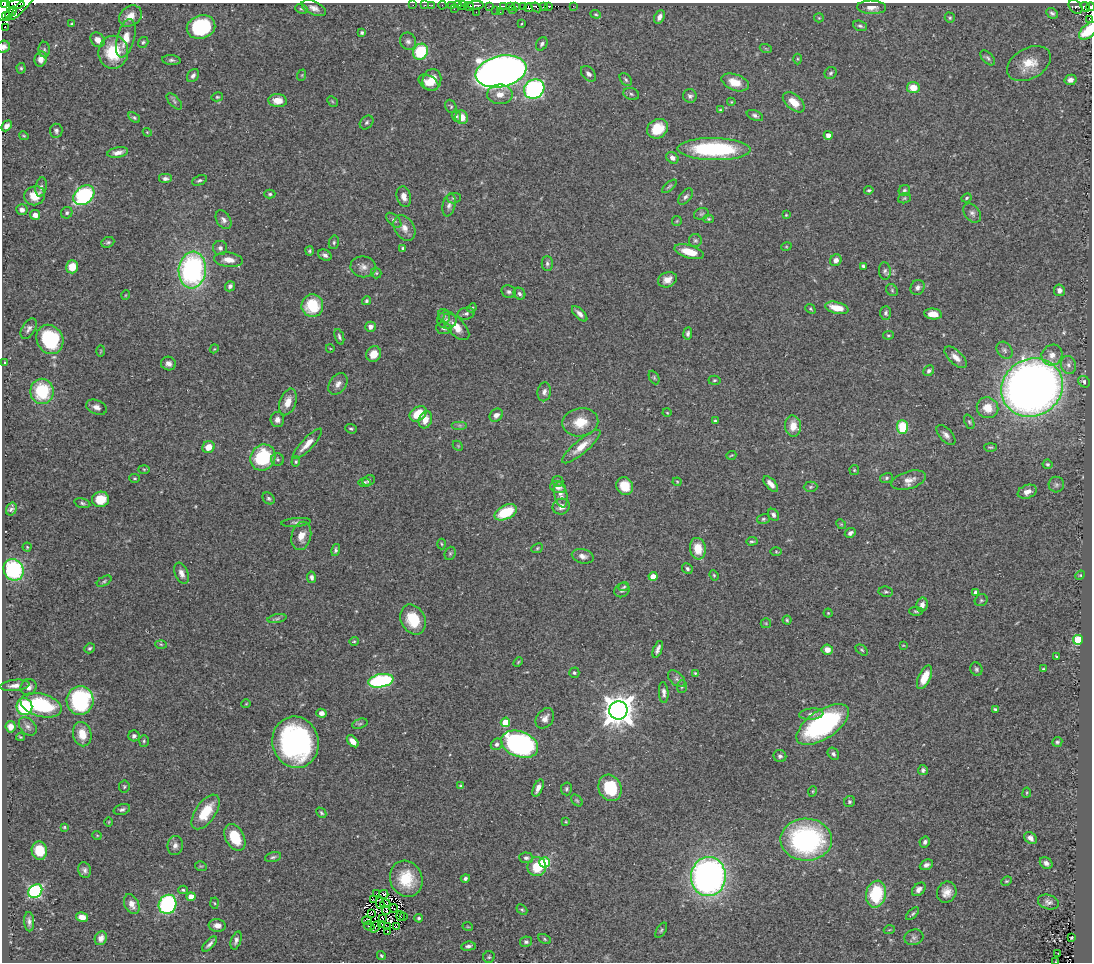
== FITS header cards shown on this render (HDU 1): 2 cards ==
NAXIS1  =                 1090
NAXIS2  =                  960

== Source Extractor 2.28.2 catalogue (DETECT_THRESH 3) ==
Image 1090 x 960 px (HDU 1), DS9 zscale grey, 1 PNG px = 1 image px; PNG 1094 x 964 px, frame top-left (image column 1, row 960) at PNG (2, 3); each listed source drawn as its Kron ellipse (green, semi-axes under 4 px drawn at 4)
Background 0.45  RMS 0.023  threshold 0.0676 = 3 sigma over >= 5 px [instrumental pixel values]
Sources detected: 412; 7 with non-positive FLUX_AUTO (blend fragments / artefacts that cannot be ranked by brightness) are neither listed nor drawn; the other 405 listed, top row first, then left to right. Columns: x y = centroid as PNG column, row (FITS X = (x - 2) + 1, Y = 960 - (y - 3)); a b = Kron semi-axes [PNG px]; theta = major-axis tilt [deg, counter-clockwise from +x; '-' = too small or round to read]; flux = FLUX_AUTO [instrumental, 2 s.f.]
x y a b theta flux
5 4 4 3 - 71
16 4 8 4 4 87
413 5 2 2 - 0.65
425 5 3 2 - 4.8
432 5 3 2 - 3.5
442 5 4 2 - 3.2
458 5 4 3 - 36
476 5 8 3 2 120
23 6 19 4 48 180
451 6 3 3 - 17
463 6 4 2 - 23
469 6 5 3 - 29
490 6 4 2 - 5.6
504 6 3 2 - 21
510 6 3 2 - 12
515 6 3 3 - 11
549 6 3 3 - 51
573 6 2 2 - 1.3
523 7 4 2 - 18
536 7 6 3 -38 46
543 7 3 2 - 14
872 7 14 6 -2 11
1076 7 8 5 -45 35
1085 7 5 4 - 19
1091 7 4 3 - 37
314 8 13 6 -23 8.6
528 8 4 3 - 34
301 9 6 4 -19 2.1
454 9 2 2 - 7.6
3 10 11 6 84 430
496 10 3 2 - 4.2
512 10 3 2 - 12
11 12 7 3 40 74
476 12 2 2 - 3.1
500 12 3 2 - 2.6
1052 13 6 5 - 3.9
596 14 5 4 - 2.1
7 16 5 3 - 31
130 16 12 9 35 15
659 17 7 5 63 6.9
819 18 5 4 - 1.6
950 18 5 5 - 2.3
1090 19 4 3 - 5.2
72 24 4 3 - 2.2
521 24 4 2 - 1.3
860 26 7 5 -19 3.3
5 27 2 2 - 9.6
201 27 14 11 19 130
1088 31 11 6 43 59
362 33 4 3 - 2.4
126 38 19 8 75 22
98 40 8 6 -49 11
408 41 9 8 - 5.7
143 42 6 5 - 2.5
542 44 7 5 59 4.2
4 47 6 6 - 8.4
766 49 6 4 -19 1.7
44 50 8 5 -88 3
113 52 16 15 - 64
420 52 8 7 - 81
988 58 9 5 -45 3.6
41 59 8 6 73 9.9
797 59 5 3 - 1.7
171 60 9 5 -4 4.1
1029 64 23 15 29 34
21 68 5 4 - 2.3
501 71 26 15 13 1800
831 73 6 5 - 3.3
588 74 9 6 -47 5.7
302 75 6 3 72 1.6
193 76 7 5 54 4.6
432 80 11 9 76 23
626 80 7 5 -51 2.9
1070 80 6 5 - 6.6
735 82 14 8 -20 27
428 83 11 6 -29 16
913 88 6 5 - 24
534 89 10 9 - 320
500 94 12 10 -2 14
631 94 8 6 -19 3.7
690 96 7 6 - 4.3
217 97 6 4 12 2.1
174 101 10 5 -47 4.2
278 101 9 6 -4 19
332 101 6 4 -46 1.9
731 102 4 4 - 1.5
794 102 13 7 -41 23
451 106 7 5 -64 2.5
720 110 4 4 - 1.7
755 115 9 5 -24 4.4
456 116 6 4 -71 2.9
462 117 7 6 - 17
134 118 6 4 -36 2.7
367 122 8 6 46 3.2
7 126 6 4 47 6.7
657 129 11 9 33 34
56 131 7 6 - 3.9
147 132 4 3 - 1.3
828 135 4 4 - 10
24 136 5 3 - 1.6
714 149 36 11 -1 170
118 152 10 5 11 8.7
672 158 6 5 - 6.6
165 179 7 5 0 4.6
199 180 8 4 22 3.1
669 186 9 4 40 2.5
41 187 9 5 80 4.7
869 190 4 3 - 2.2
904 190 6 5 - 3.3
270 194 5 4 - 2.7
84 195 12 8 40 190
35 196 10 9 - 24
404 197 10 7 -75 11
686 197 9 5 52 4.6
454 198 7 5 1 2.8
904 198 6 5 - 2.5
967 198 5 3 - 2.3
449 205 11 6 78 6.3
22 210 6 5 - 6.1
67 213 6 5 - 3.1
972 213 10 7 -52 6.3
701 214 8 5 16 3.1
35 215 5 5 - 9
786 215 3 3 - 1.4
709 219 5 4 - 2.1
223 220 10 7 -57 6.4
394 220 9 5 -44 4.3
677 221 5 5 - 1.8
404 228 14 9 -58 13
695 240 6 6 - 3.2
108 242 6 5 - 3.1
334 242 7 5 77 2.9
786 247 5 3 - 1.3
220 248 7 7 - 5
403 248 4 3 - 2.9
310 251 4 4 - 2.7
689 252 15 6 -17 28
325 255 7 5 -28 4.9
229 260 14 7 -7 15
836 260 6 5 - 8
547 263 7 5 -90 3.8
863 266 4 3 - 2.6
72 267 6 6 - 20
363 267 13 10 -8 10
192 270 18 13 84 320
885 271 9 6 -84 4.1
376 273 5 5 - 2.3
667 280 9 7 23 14
230 286 5 5 - 4.4
918 287 8 6 56 6
892 290 6 5 - 2.7
1059 290 6 5 - 6.4
509 292 7 6 - 4.8
519 294 6 5 - 4.4
126 295 5 3 - 1.1
366 301 5 4 - 2.7
312 306 11 11 - 60
472 308 5 3 - 1.8
837 308 12 5 -13 26
810 309 5 4 - 1.9
886 313 7 5 89 3.3
466 314 8 6 9 3.7
580 314 10 4 -45 7
933 314 9 5 -6 15
444 316 7 5 -67 3.4
447 320 10 8 -2 7.3
370 327 5 5 - 8
456 327 16 8 -46 21
444 328 8 6 -7 4.2
29 329 11 6 59 5.9
688 333 6 4 82 3.8
888 335 5 4 - 1.9
339 337 8 4 -69 3.4
50 339 15 13 -59 110
330 348 4 3 - 1.1
214 349 4 3 - 1.4
1005 350 9 7 -52 5.1
101 351 6 3 88 1.5
374 354 8 7 - 18
1052 355 11 10 - 13
956 357 14 6 -43 12
5 363 4 3 - 1.8
168 364 7 7 - 7.6
1068 365 9 7 -73 7.4
929 371 6 5 - 3.3
654 378 7 4 -64 2.4
714 380 6 4 3 2.3
1084 382 6 5 - 4.9
338 384 12 8 55 9
1032 387 31 28 30 1500
42 391 12 11 - 78
544 392 9 6 80 6.1
288 402 14 8 70 19
96 407 11 7 -23 7.9
987 408 11 10 - 25
667 413 4 3 - 1.2
418 414 9 6 34 41
496 415 7 6 - 7.8
277 419 7 7 - 6.9
425 420 9 6 69 14
715 421 4 4 - 2.4
580 422 18 14 9 33
969 422 7 4 -68 2.7
460 425 8 4 0 3.8
793 426 10 8 -85 20
902 427 7 5 -86 56
351 429 6 4 -21 2.9
946 435 12 6 -47 7.1
307 444 20 6 46 16
458 446 6 4 -45 1.9
208 447 6 5 - 18
581 447 24 7 40 21
990 447 6 3 -1 1.9
731 455 5 3 - 1.7
263 457 13 12 - 99
278 460 6 6 - 3.7
296 462 5 4 - 2.3
1047 464 5 4 - 2.7
144 469 6 4 -1 2
854 470 5 4 - 2
135 478 5 4 - 1.7
886 478 6 5 - 3
909 480 18 8 17 13
369 481 6 5 - 3.7
558 481 5 5 - 2.8
364 482 6 4 -1 2.7
677 482 4 4 - 1.5
771 484 9 5 -48 10
1056 485 8 7 - 4.6
625 486 9 8 - 27
558 487 8 6 -19 9
811 487 7 5 2 2.7
1027 492 10 6 21 10
561 495 13 6 -78 8.3
269 498 6 5 - 3
101 499 8 8 - 34
82 503 8 4 -15 3.1
561 507 8 7 - 9.4
11 509 6 5 - 4.9
506 512 12 7 26 62
773 515 6 5 - 4.6
763 519 6 5 - 2.6
296 522 15 4 5 4.5
841 524 5 4 - 2
850 533 6 4 28 4.5
301 536 14 9 76 17
752 541 6 3 2 2.2
442 544 5 3 - 1.6
27 547 4 4 - 1.9
537 548 6 4 23 2.1
698 549 11 8 -82 29
336 550 6 4 76 3
776 552 6 4 -1 1.9
450 553 7 5 69 2.7
583 556 11 7 -15 7.7
687 569 5 5 - 3.3
13 570 11 9 -59 150
181 573 11 6 -67 9.4
714 575 5 4 - 1.8
1080 575 5 4 - 1.6
653 576 4 4 - 19
311 577 6 4 -81 4
104 581 8 4 30 2.7
624 587 5 3 - 2
622 590 8 6 33 4
886 592 7 5 -8 2.9
976 592 4 4 - 9.4
981 600 7 5 36 2.6
922 605 7 5 78 7.9
916 611 7 3 -1 2.4
828 613 4 4 - 1.7
277 619 9 4 11 3.4
413 620 16 12 -64 47
787 620 4 4 - 2.1
766 623 5 5 - 1.7
1078 640 5 5 - 110
354 641 5 4 - 1.9
161 644 6 4 -2 2
903 645 3 2 - 1
89 648 5 5 - 2.6
658 649 9 3 69 5.7
827 649 6 5 - 12
862 650 7 4 -37 2.4
1056 656 4 2 - 1.5
518 662 5 3 - 1.6
976 669 7 5 -66 3.2
1043 669 3 3 - 1.5
574 673 5 5 - 3.4
695 673 4 4 - 1.5
925 677 13 6 65 26
677 679 10 6 -43 5.1
381 681 13 6 11 200
15 685 14 5 6 10
29 687 8 7 - 7.7
682 687 6 5 - 2.7
664 693 10 5 -86 5.8
80 700 14 13 - 190
246 704 5 3 - 1.3
41 705 21 11 -15 110
24 707 8 8 - 100
995 709 4 3 - 2.4
618 710 9 9 - 2600
321 713 5 4 - 7.3
811 714 12 5 4 6.2
545 718 11 8 54 9.3
505 722 5 4 - 36
360 724 8 4 19 3
823 724 30 14 34 260
28 726 10 7 -47 6.2
11 727 6 5 - 11
82 734 12 9 -77 23
134 736 5 5 - 5.7
20 737 4 3 - 1.9
144 741 6 5 - 2.5
353 741 7 4 -47 12
296 742 26 23 -75 360
1057 742 5 4 - 2.7
497 744 6 5 - 4.2
520 744 19 12 -21 310
833 754 6 5 - 4
780 756 6 6 - 3.9
923 770 5 5 - 3.5
461 786 4 4 - 2.6
124 787 6 5 - 2.1
538 788 9 4 66 8
610 788 13 11 -66 73
566 789 6 5 - 3
813 791 5 3 - 1.5
1027 793 5 3 - 1.6
577 800 7 4 -48 2.1
849 802 6 5 - 3
122 809 8 5 16 4.1
206 812 20 10 55 46
321 813 6 3 -46 2.4
109 822 5 3 - 1.2
566 822 4 3 - 1.3
64 827 4 3 - 1.7
97 835 5 3 - 1.3
235 837 14 9 -63 43
1030 838 7 5 -39 7.9
806 840 26 21 -1 280
925 842 6 5 - 4.5
175 846 9 7 83 7.3
39 851 9 7 -80 33
273 857 8 4 15 3.4
526 858 7 5 -4 4.3
545 862 5 5 - 99
1046 863 7 5 -39 6.3
926 865 7 5 24 6.3
201 866 6 5 - 1.9
537 867 9 9 - 43
85 870 8 6 -71 5
708 876 19 17 85 680
465 878 4 4 - 3.7
406 879 18 16 -66 53
1006 881 5 3 - 1.7
919 889 8 5 45 6.8
183 890 5 4 - 2.2
35 891 8 6 43 260
947 892 11 9 63 14
376 894 4 2 - 1.2
384 894 4 2 - 1.7
876 894 13 10 78 85
191 897 4 4 - 20
373 900 4 2 - 0.44
1048 902 11 7 -18 6.5
215 903 5 3 - 1.6
380 903 6 2 -79 1.2
132 904 10 7 -63 11
168 904 10 8 70 180
385 904 5 3 - 0.25
394 908 4 2 - 0.22
522 910 6 4 -40 2.2
386 911 4 2 - 1.3
371 913 2 2 - 0.85
913 914 8 4 43 2.7
400 916 4 2 - 2.4
82 917 6 4 -10 13
403 917 2 2 - 0.91
382 918 4 2 - 1.7
419 918 4 4 - 2.5
367 921 4 2 - 1.5
29 922 10 5 -85 5.5
217 925 8 6 -6 8.5
382 925 3 2 - 1.3
369 926 5 2 - 1.3
376 927 6 2 52 3.4
388 927 3 2 - 0.85
396 927 4 2 - 2.4
468 927 5 3 - 1.2
661 930 8 4 58 2.8
889 930 5 3 - 1.3
387 931 3 2 - 2.5
914 937 10 7 16 5.1
101 938 7 6 - 8.4
1072 938 3 2 - 1.6
545 939 6 4 -29 2.3
236 940 9 5 71 5.2
526 942 6 5 - 3.2
210 944 9 3 47 4.8
468 946 7 4 6 4.2
1058 953 2 2 - 1.3
381 956 4 3 - 1.9
489 957 6 5 - 2.5
1056 962 4 2 - 0.94
At the frame edge (FLAGS 8, measured only in part): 9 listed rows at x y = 5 4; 16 4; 23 6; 1091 7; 3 10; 1090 19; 1088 31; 4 47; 1056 962
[7 non-positive-flux detections neither listed nor drawn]